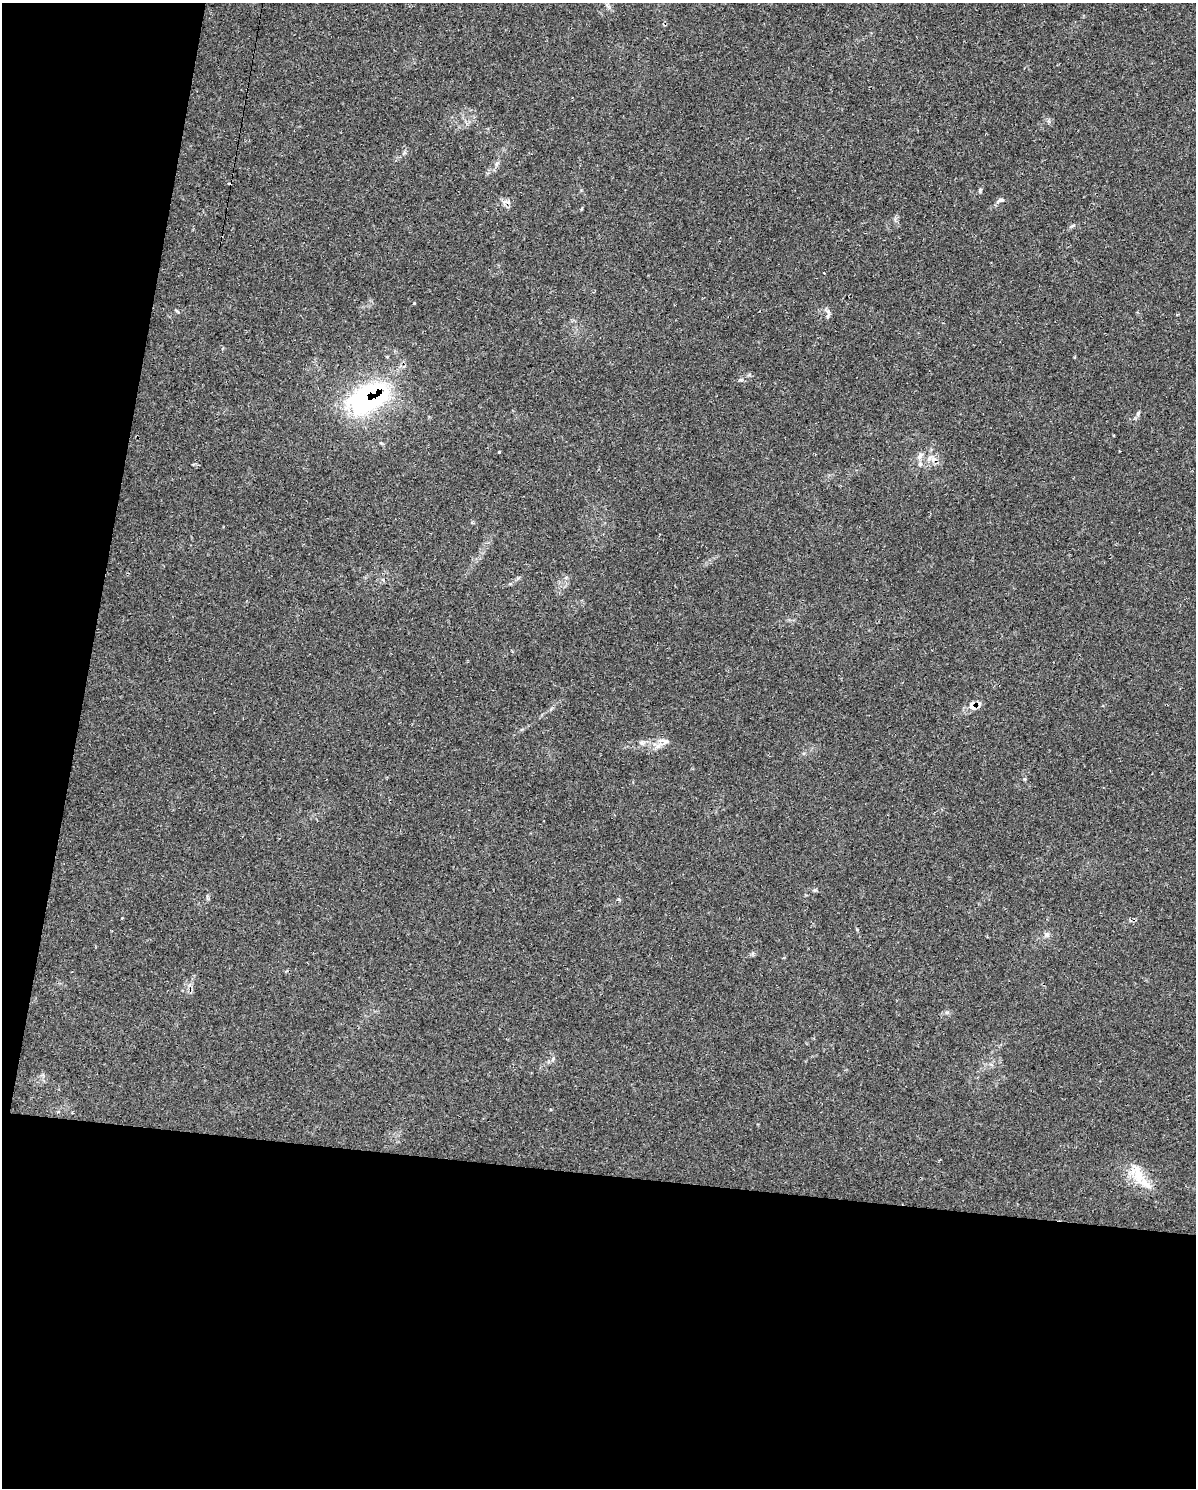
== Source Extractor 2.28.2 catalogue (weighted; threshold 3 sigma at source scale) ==
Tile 9 of 4 x 3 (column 1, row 3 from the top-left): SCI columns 8-1201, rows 239-1724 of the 4834 x 4855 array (HDU 1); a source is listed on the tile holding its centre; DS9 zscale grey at full resolution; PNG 1198 x 1490 px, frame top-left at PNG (2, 3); no overlay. Shown black and unused: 28% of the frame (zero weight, under 2 of 3 exposures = <1% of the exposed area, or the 3 px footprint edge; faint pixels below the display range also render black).
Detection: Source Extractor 2.28.2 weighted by HDU 2 'WHT'; one run over the whole footprint, this tile lists its part. Background 0.046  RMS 0.005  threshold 0.0226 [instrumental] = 3 sigma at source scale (4.5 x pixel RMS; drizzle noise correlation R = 1.50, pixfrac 1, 0.05/0.05 arcsec/px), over >= 5 px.
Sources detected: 26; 4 cosmic-ray / hot-pixel residue — not listed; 2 inside a brighter listed object's ellipse — not listed separately; the other 20 listed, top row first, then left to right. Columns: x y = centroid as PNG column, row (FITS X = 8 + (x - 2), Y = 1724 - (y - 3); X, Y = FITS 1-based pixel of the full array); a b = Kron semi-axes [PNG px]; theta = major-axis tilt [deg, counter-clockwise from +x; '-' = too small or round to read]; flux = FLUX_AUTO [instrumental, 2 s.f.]
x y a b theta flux
497 164 9 5 57 1.3
980 190 6 5 - 0.81
1000 200 12 5 24 1.3
1073 226 8 3 19 0.81
828 316 8 5 59 1.2
367 398 44 25 28 89
1113 435 2 2 - 0.44
381 443 5 4 - 0.53
499 452 3 3 - 1.5
919 457 8 7 - 1.8
929 458 10 6 53 2.4
920 464 7 5 44 1.2
383 580 6 4 -45 0.66
972 706 15 8 -83 2.9
642 743 8 6 -14 1.5
658 746 11 5 47 2.6
815 890 6 4 17 0.62
1047 934 8 6 -90 1.4
553 1059 8 4 54 0.94
1139 1175 33 17 -61 13
Overlapping masked pixels (flux is a lower limit): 2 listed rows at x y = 367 398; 972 706
Unlisted compact peaks at least as high as the median listed source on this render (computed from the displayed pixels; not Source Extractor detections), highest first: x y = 1138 413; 741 380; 1024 779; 947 1012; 618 899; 749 375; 177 311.